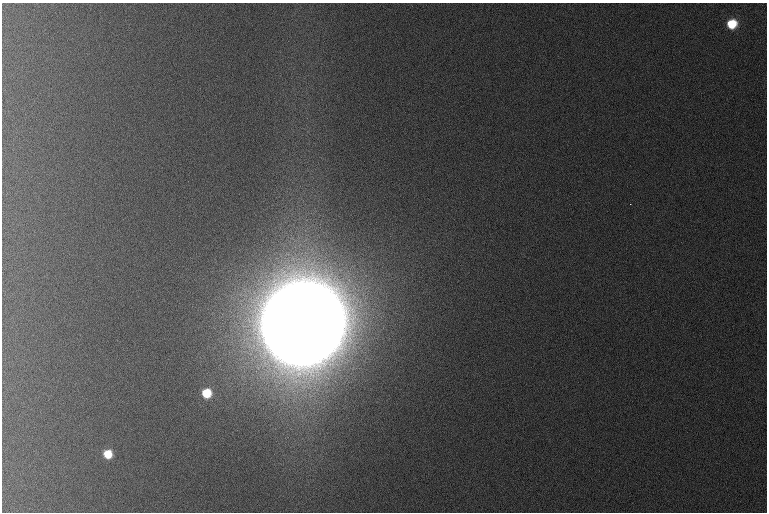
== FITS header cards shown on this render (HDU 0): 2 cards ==
NAXIS1  =                  765 /
NAXIS2  =                  510 /

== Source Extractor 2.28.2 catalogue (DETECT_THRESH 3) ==
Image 765 x 510 px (HDU 0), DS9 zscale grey, 1 PNG px = 1 image px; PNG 769 x 514 px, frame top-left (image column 1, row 510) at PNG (2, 3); no overlay
Background 1090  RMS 11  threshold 33.1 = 3 sigma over >= 5 px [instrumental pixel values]
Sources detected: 5; all 5 listed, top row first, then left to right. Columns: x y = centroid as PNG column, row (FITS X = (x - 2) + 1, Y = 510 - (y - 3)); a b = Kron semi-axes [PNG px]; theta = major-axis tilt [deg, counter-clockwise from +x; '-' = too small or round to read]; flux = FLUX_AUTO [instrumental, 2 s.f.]
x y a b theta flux
732 24 7 7 - 2.8e+04
630 204 2 2 - 7.0e+02
303 323 56 53 41 2.7e+07
206 393 7 7 - 2.8e+04
108 454 7 7 - 2.0e+04